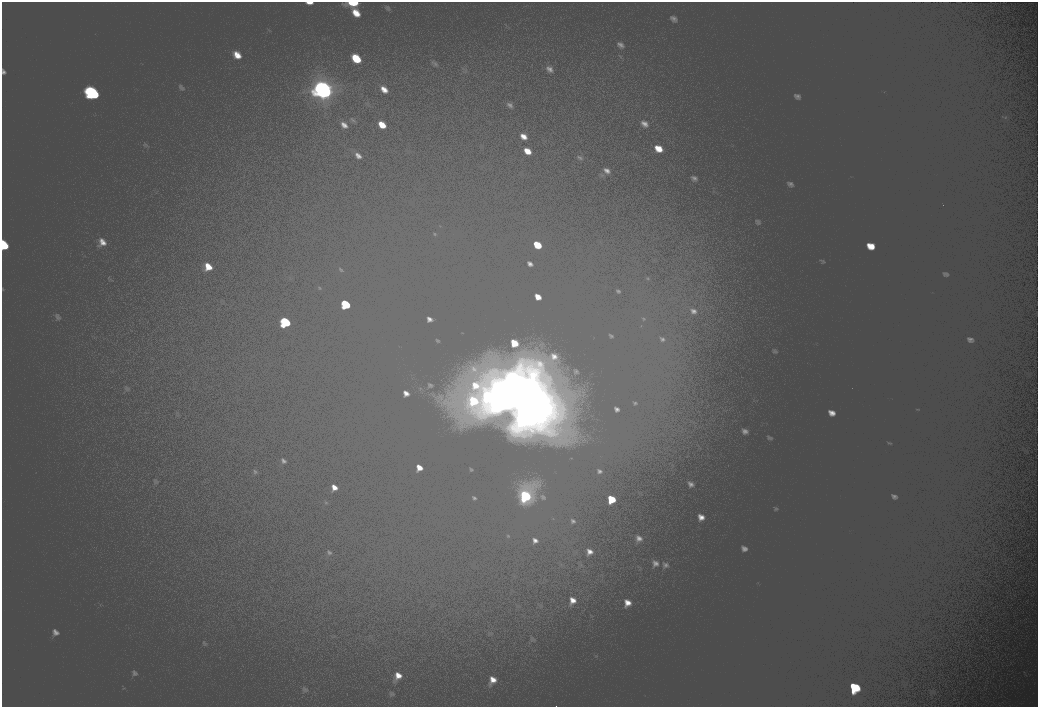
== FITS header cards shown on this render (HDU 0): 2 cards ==
NAXIS1  =                 2072
NAXIS2  =                 1410

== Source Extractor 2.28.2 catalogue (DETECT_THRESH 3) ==
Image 2072 x 1410 px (HDU 0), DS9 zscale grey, zoomed out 1/2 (1 PNG px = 2 x 2 image px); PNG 1040 x 709 px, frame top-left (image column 1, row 1410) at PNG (2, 2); no overlay
Background 100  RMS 30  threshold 90.6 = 3 sigma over >= 5 px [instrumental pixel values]
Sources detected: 14; all 14 listed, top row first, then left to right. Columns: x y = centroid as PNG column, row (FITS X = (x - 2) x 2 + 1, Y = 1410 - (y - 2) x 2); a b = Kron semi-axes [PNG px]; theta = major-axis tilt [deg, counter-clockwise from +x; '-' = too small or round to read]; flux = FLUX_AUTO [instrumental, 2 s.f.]
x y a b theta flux
353 3 10 4 0 14000
357 59 6 4 -38 13000
323 90 21 16 -42 130000
93 93 14 10 -46 56000
4 245 9 6 -66 20000
537 245 4 3 - 8600
345 304 10 6 -49 24000
285 322 11 8 -48 34000
497 392 18 16 -48 160000
488 396 13 11 -44 62000
524 399 32 24 35 410000
525 496 11 9 -41 42000
612 499 5 3 - 9300
854 687 11 8 -26 34000
At the frame edge (FLAGS 8, measured only in part): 2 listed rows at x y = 353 3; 4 245